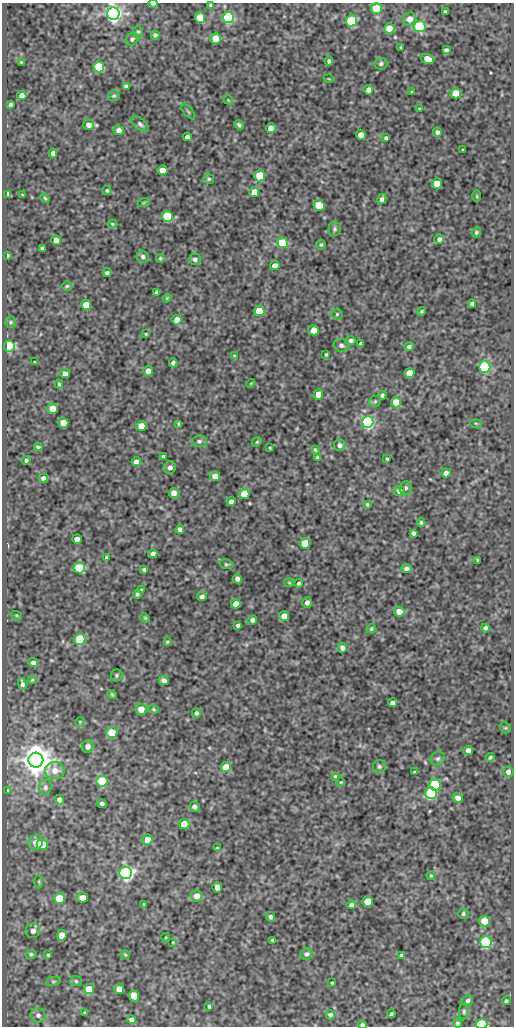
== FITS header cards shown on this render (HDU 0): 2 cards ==
NAXIS1  =                  512
NAXIS2  =                 1024

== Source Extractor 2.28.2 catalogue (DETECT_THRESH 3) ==
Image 512 x 1024 px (HDU 0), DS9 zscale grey, 1 PNG px = 1 image px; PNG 516 x 1028 px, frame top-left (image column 1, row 1024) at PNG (2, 3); each listed source drawn as its Kron ellipse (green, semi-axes under 4 px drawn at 4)
Background 108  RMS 0.55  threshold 1.66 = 3 sigma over >= 5 px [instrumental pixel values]
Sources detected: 242; all 242 listed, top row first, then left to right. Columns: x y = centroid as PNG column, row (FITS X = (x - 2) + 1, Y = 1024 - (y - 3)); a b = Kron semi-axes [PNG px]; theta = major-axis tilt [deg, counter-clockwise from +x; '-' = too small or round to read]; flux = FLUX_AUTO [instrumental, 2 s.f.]
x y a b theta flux
153 4 5 3 - 84
211 5 3 3 - 59
376 8 5 5 - 2000
445 12 4 3 - 59
113 14 6 6 - 19000
200 18 5 5 - 1000
228 18 5 5 - 6700
410 19 7 6 - 300
351 21 5 5 - 3500
420 27 5 5 - 5800
389 28 5 5 - 680
138 32 6 5 - 64
155 35 4 4 - 86
132 39 7 6 - 100
216 39 5 5 - 640
401 47 3 2 - 35
446 50 4 4 - 93
428 59 6 5 - 420
329 61 4 4 - 79
21 62 3 3 - 36
381 64 6 5 - 90
99 67 5 5 - 2300
329 79 5 3 - 28
126 86 4 4 - 88
369 90 5 4 - 250
412 92 3 3 - 37
456 93 5 5 - 1000
22 95 4 4 - 250
114 96 6 5 - 62
228 100 5 3 - 30
10 104 4 3 - 78
420 109 3 3 - 44
188 112 9 3 -50 56
140 124 10 5 -39 110
89 125 5 5 - 280
239 125 5 3 - 82
271 128 5 4 - 370
119 130 5 5 - 190
437 132 5 4 - 88
361 135 5 5 - 320
187 137 4 4 - 130
386 138 4 3 - 71
463 150 3 2 - 36
53 153 4 4 - 160
162 170 5 5 - 480
260 176 5 5 - 1200
209 179 5 5 - 56
437 183 5 5 - 680
107 190 4 4 - 59
254 192 5 5 - 510
8 194 4 4 - 110
22 195 3 2 - 28
477 196 6 3 -90 41
45 198 5 3 - 44
382 199 5 4 - 140
144 202 6 4 20 44
319 205 5 5 - 1400
167 216 5 5 - 3200
112 224 5 4 - 47
335 229 7 6 - 84
476 232 5 4 - 67
439 239 5 4 - 130
56 240 5 4 - 330
282 243 5 5 - 2000
321 245 5 5 - 64
42 248 3 3 - 65
8 255 3 2 - 47
143 257 6 6 - 100
160 258 4 4 - 50
195 259 6 5 - 130
275 266 5 4 - 250
107 273 4 4 - 92
67 286 5 4 - 50
156 292 4 3 - 57
167 298 4 3 - 36
472 304 4 4 - 120
86 305 5 5 - 760
259 311 5 5 - 1100
421 311 4 4 - 50
337 314 5 5 - 61
177 320 5 5 - 360
11 322 5 5 - 55
313 330 5 5 - 420
146 334 3 3 - 34
351 340 4 4 - 110
360 343 4 3 - 58
341 345 8 6 -26 120
9 346 5 5 - 4500
409 347 5 4 - 92
326 354 3 3 - 49
234 356 4 3 - 40
34 362 3 2 - 25
173 363 4 4 - 110
485 367 5 5 - 6300
148 371 5 4 - 220
409 373 5 5 - 540
65 374 5 4 - 270
251 383 4 3 - 31
59 384 4 3 - 55
318 394 5 5 - 350
382 395 4 4 - 82
375 401 6 5 - 59
396 402 5 5 - 720
52 409 5 5 - 530
368 422 6 5 - 8700
63 423 5 5 - 410
476 423 6 4 -2 43
179 424 4 4 - 77
141 426 5 5 - 460
199 441 7 6 - 90
257 442 5 4 - 49
340 445 6 5 - 120
38 447 4 3 - 74
270 448 3 2 - 34
315 450 4 3 - 53
163 456 3 3 - 62
317 457 4 3 - 51
387 459 3 3 - 42
26 460 4 4 - 73
136 462 4 4 - 150
170 467 6 6 - 150
446 473 5 4 - 190
215 476 5 5 - 410
43 478 5 4 - 130
405 488 7 6 - 100
399 491 6 5 - 190
174 493 5 5 - 370
244 494 5 5 - 840
231 502 4 4 - 180
367 504 4 3 - 45
421 522 4 3 - 58
180 529 4 4 - 130
413 533 4 4 - 92
77 539 5 4 - 280
305 543 5 5 - 1100
153 554 5 4 - 180
107 558 4 3 - 82
478 560 4 3 - 62
226 564 7 4 -17 61
79 568 6 5 - 3000
406 568 5 4 - 120
144 570 4 4 - 78
237 579 5 4 - 180
289 583 5 4 - 38
299 583 4 3 - 74
141 590 3 3 - 45
137 594 5 3 - 72
202 597 5 4 - 110
307 602 5 5 - 140
236 604 5 5 - 350
399 612 5 5 - 390
16 615 6 3 -18 38
284 616 5 5 - 360
145 618 5 4 - 41
252 620 5 4 - 110
238 625 4 3 - 82
485 628 4 4 - 79
371 629 5 4 - 56
80 639 5 5 - 3100
167 642 4 3 - 48
342 648 5 4 - 150
33 663 5 4 - 110
117 675 6 5 - 68
32 680 4 4 - 43
164 680 5 4 - 120
22 684 6 3 -76 110
112 695 5 4 - 61
392 703 4 4 - 140
141 709 5 5 - 430
154 709 5 4 - 48
196 713 4 4 - 88
80 722 5 4 - 43
505 728 6 5 - 47
112 732 5 5 - 830
88 746 6 5 - 150
468 750 5 4 - 210
490 757 4 3 - 61
438 758 7 6 - 86
36 760 7 7 - 66000
379 766 6 6 - 93
226 767 5 5 - 830
55 770 10 8 -1 380
414 772 3 2 - 36
508 772 5 5 - 200
335 776 4 4 - 41
102 781 5 5 - 2200
341 782 4 3 - 38
435 785 6 5 - 4200
45 787 7 6 - 110
7 791 4 2 - 34
431 793 6 5 - 4200
458 798 5 5 - 190
59 800 5 4 - 160
102 804 5 4 - 120
194 807 5 4 - 160
184 824 5 5 - 900
147 840 5 5 - 490
36 843 7 7 - 290
42 845 5 5 - 1600
217 848 3 3 - 40
126 873 6 6 - 16000
431 875 4 3 - 42
39 882 7 3 -90 45
217 887 5 4 - 210
197 896 5 5 - 380
82 898 5 5 - 510
60 899 5 5 - 2100
368 902 5 5 - 980
144 904 3 2 - 31
351 905 5 4 - 120
463 914 5 5 - 73
270 917 5 4 - 100
484 921 5 5 - 710
33 931 7 7 - 210
62 935 5 5 - 850
166 937 4 3 - 28
272 940 3 3 - 47
173 942 3 3 - 31
486 942 6 5 - 7300
31 954 5 4 - 73
307 954 6 5 - 120
48 955 3 3 - 54
125 955 5 4 - 42
402 955 4 3 - 77
53 981 7 4 8 51
76 981 6 5 - 68
332 983 3 2 - 40
89 989 5 5 - 700
119 989 5 5 - 450
134 996 5 5 - 670
468 1001 5 5 - 110
506 1001 4 4 - 61
209 1006 4 3 - 60
464 1011 8 5 89 78
85 1013 3 3 - 50
391 1014 4 3 - 71
38 1015 7 7 - 150
330 1015 4 4 - 110
131 1019 4 4 - 150
457 1023 4 4 - 73
482 1024 6 5 - 4500
362 1025 4 3 - 87
At the frame edge (FLAGS 8, measured only in part): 4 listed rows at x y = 153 4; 113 14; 482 1024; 362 1025

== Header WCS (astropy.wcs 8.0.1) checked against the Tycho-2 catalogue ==
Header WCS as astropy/WCSLIB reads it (CRVAL/CRPIX/CD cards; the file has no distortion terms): RA---SIN/DEC--SIN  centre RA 05:29:51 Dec -06:32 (82.46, -6.53 deg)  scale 1 arcsec/px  FOV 8.5' x 17.1'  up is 0 deg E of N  parity normal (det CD < 0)
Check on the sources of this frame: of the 60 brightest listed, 3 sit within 1.5 arcsec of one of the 7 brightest Tycho-2 stars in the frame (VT <= 12.19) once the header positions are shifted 0.29 arcsec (0.25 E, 0.15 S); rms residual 0.45 arcsec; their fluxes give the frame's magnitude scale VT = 21.99 - 2.5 log10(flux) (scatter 0.09 mag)
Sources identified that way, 3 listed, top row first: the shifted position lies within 1.5 arcsec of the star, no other Tycho-2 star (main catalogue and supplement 1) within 3.0 arcsec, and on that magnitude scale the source's flux lands within +1.5 / -3 mag of the star's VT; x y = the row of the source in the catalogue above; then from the Tycho-2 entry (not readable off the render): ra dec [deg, ICRS J2000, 3 dp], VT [Tycho-2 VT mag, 2 dp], TYC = Tycho-2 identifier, HIP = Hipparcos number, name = IAU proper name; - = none
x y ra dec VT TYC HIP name
113 14 82.503 -6.392 11.59 4778-607-1 - -
368 422 82.432 -6.505 12.14 4765-768-1 - -
36 760 82.525 -6.599 9.85 4778-819-1 - -